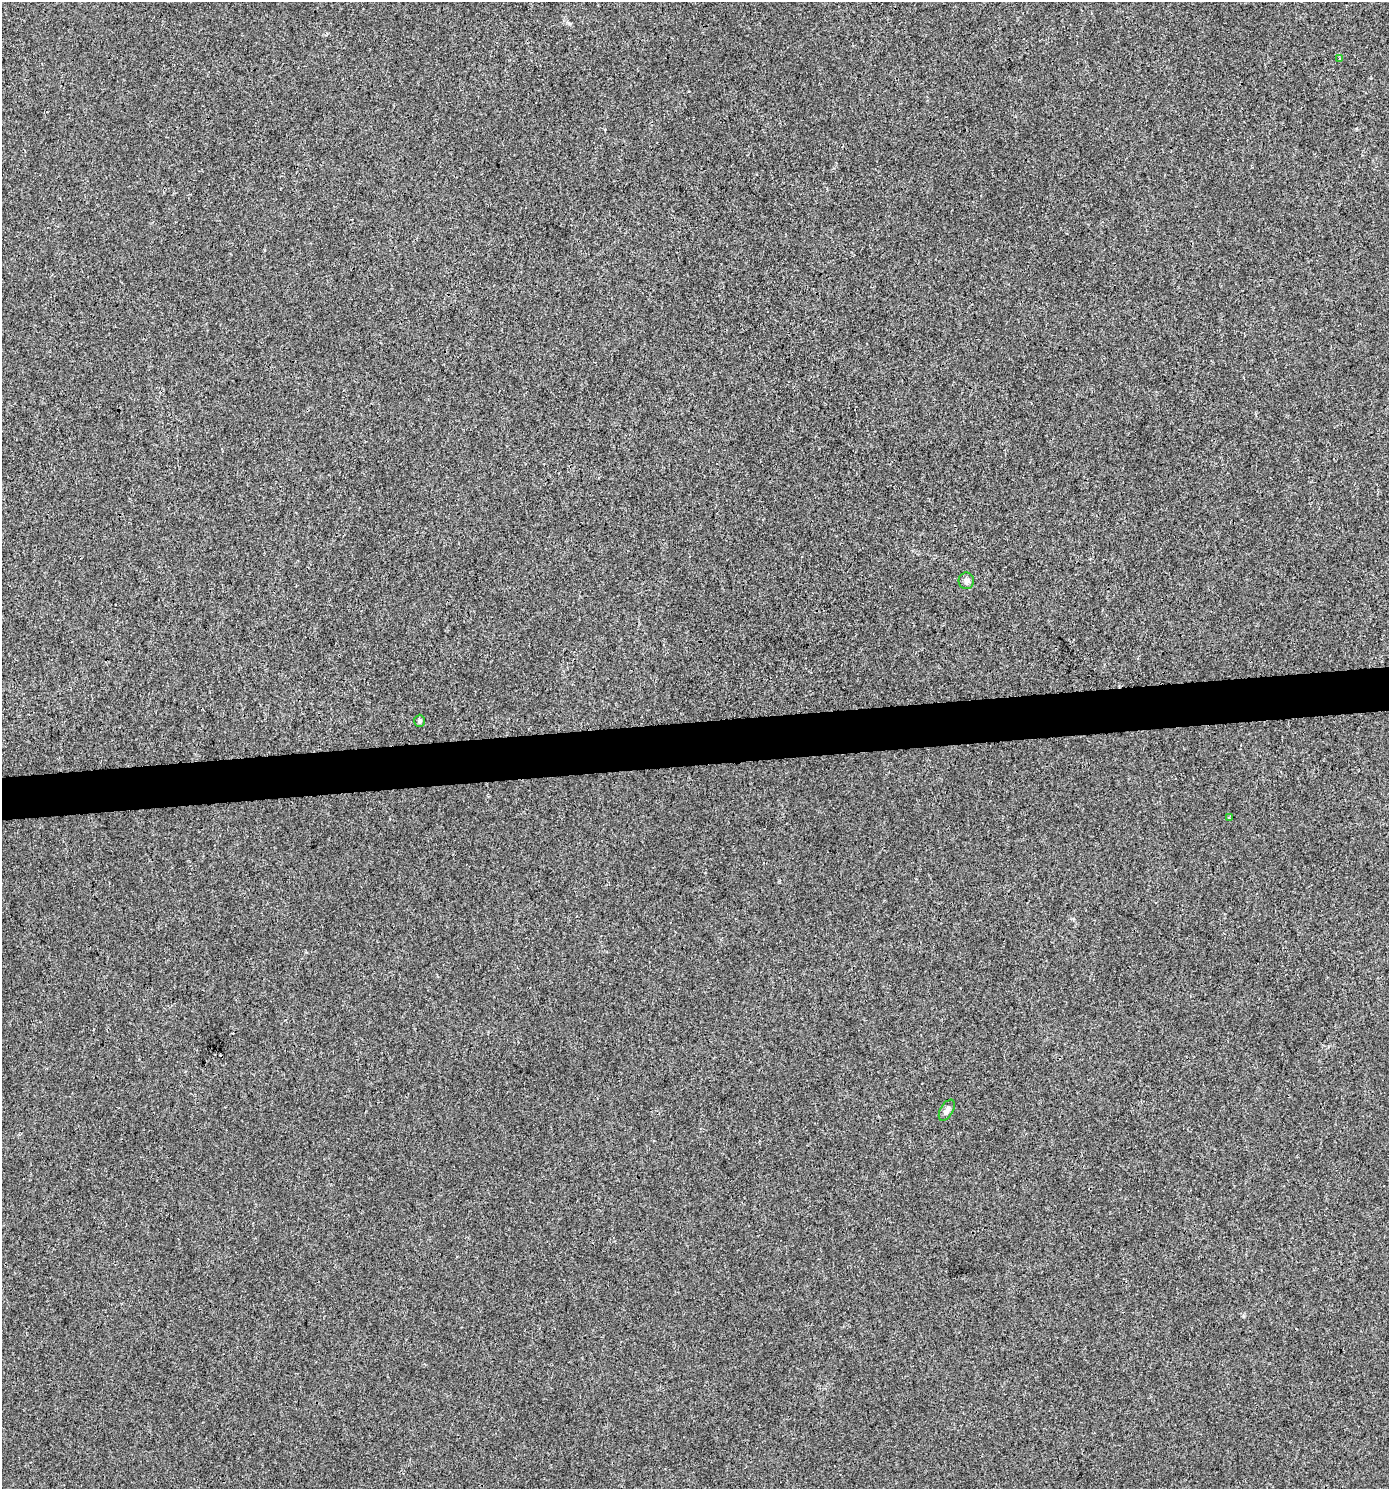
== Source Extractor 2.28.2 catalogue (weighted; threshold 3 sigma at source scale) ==
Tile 5 of 3 x 3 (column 2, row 2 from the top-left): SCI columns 1431-2817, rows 1488-2974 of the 4206 x 4461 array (HDU 1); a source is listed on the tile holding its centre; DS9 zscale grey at full resolution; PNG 1391 x 1491 px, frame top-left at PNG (2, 2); each listed source drawn as its Kron ellipse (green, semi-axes under 4 px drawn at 4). Shown black and unused: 3% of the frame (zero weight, under 3 of 4 exposures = <1% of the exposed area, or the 3 px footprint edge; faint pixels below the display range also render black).
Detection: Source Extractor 2.28.2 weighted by HDU 2 'WHT'; one run over the whole footprint, this tile lists its part. Background 0.00179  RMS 0.0027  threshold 0.012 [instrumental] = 3 sigma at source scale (4.5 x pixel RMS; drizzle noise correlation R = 1.50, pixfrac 1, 0.0396/0.0396 arcsec/px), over >= 5 px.
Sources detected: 6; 1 cosmic-ray / hot-pixel residue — neither listed nor drawn; the other 5 listed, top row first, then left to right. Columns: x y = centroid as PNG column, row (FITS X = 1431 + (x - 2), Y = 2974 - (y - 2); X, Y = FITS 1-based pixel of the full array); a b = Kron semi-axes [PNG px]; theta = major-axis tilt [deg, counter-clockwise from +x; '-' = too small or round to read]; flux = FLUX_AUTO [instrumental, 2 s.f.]
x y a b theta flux
1339 59 3 2 - 0.25
966 581 8 8 - 1
420 721 6 5 - 0.58
1229 818 3 3 - 0.23
947 1110 11 6 60 1.2